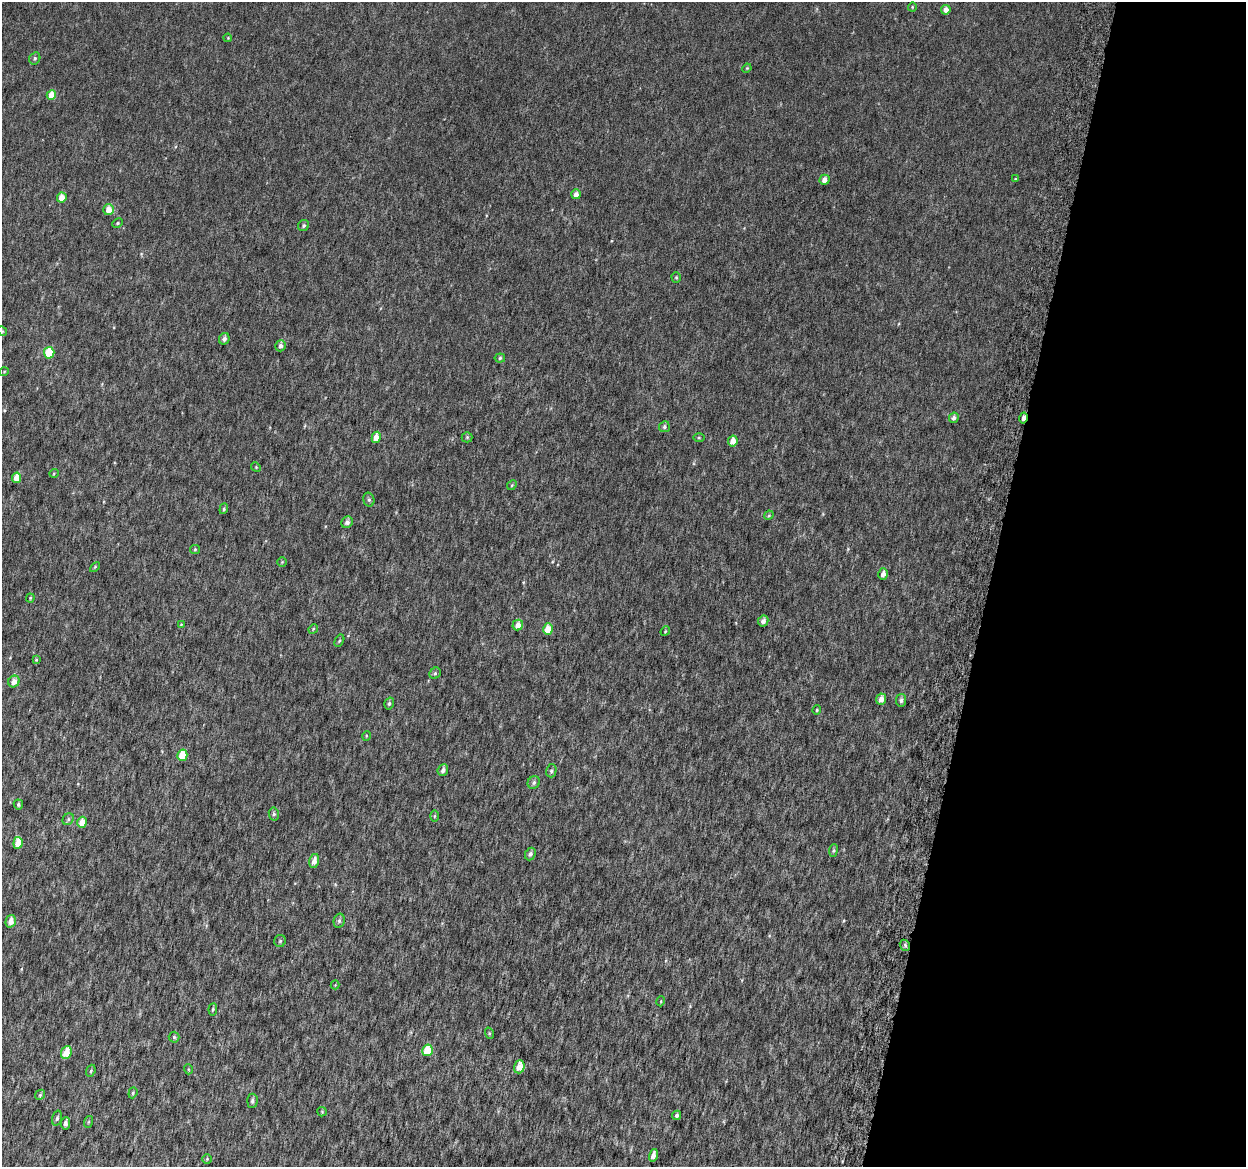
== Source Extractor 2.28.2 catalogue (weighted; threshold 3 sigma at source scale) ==
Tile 8 of 4 x 4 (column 4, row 2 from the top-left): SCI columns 3782-5025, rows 2640-3804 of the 5084 x 5337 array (HDU 1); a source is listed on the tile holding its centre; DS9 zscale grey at full resolution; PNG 1248 x 1169 px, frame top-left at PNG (2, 2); each listed source drawn as its Kron ellipse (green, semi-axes under 4 px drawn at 4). Shown black and unused: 21% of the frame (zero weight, under 6 of 12 exposures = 5% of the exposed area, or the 3 px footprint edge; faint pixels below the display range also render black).
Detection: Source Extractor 2.28.2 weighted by HDU 2 'WHT'; one run over the whole footprint, this tile lists its part. Background 0.00184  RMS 0.0014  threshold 0.00563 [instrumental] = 3 sigma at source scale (4.09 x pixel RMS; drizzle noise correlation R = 1.36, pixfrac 0.8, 0.0396/0.0396 arcsec/px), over >= 5 px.
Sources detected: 92; all 92 listed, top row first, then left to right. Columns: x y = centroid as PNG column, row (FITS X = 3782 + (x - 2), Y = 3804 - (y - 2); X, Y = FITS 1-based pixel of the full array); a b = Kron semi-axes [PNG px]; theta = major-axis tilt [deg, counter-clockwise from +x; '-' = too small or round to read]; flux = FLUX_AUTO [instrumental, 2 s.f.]
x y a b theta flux
912 7 4 4 - 0.12
946 10 5 4 - 0.78
228 38 4 3 - 0.1
35 58 6 5 - 0.22
747 68 5 3 - 0.11
51 95 5 4 - 1.8
1015 179 4 3 - 0.088
824 180 5 5 - 0.79
576 194 5 4 - 0.63
62 198 5 4 - 1.4
109 210 5 5 - 1.2
118 223 5 4 - 0.15
304 225 6 5 - 0.24
676 278 5 4 - 0.15
2 331 5 4 - 0.16
224 339 6 5 - 0.45
280 346 5 5 - 0.47
49 353 6 5 - 4
500 358 5 4 - 0.2
4 372 5 3 - 0.096
954 418 5 4 - 0.39
1023 418 6 3 77 1.1
664 427 5 5 - 0.28
376 437 5 4 - 1.4
467 437 5 5 - 0.18
699 438 6 4 0 0.12
733 441 5 4 - 1.3
256 467 5 4 - 0.14
54 473 5 3 - 0.098
17 478 5 4 - 1.5
512 485 5 4 - 0.16
369 500 7 5 -75 0.24
224 509 5 4 - 0.17
769 515 5 4 - 0.12
347 522 6 5 - 0.42
195 549 5 4 - 0.13
282 562 4 4 - 0.14
95 567 6 3 46 0.13
883 574 6 4 74 0.67
30 598 4 4 - 0.13
763 621 6 5 - 0.47
181 624 3 3 - 0.095
518 625 5 5 - 0.91
313 629 5 4 - 0.12
548 629 6 5 - 2.3
665 631 5 4 - 0.13
339 641 6 4 58 0.17
36 660 4 4 - 0.12
435 673 6 5 - 0.22
14 681 6 5 - 0.88
881 699 5 5 - 0.98
901 700 6 5 - 0.32
389 704 6 4 73 0.22
817 710 4 4 - 0.13
366 736 5 3 - 0.11
182 755 6 5 - 3.3
443 770 6 5 - 0.45
551 771 6 5 - 0.24
534 782 6 6 - 0.3
18 804 5 4 - 0.21
274 814 6 5 - 0.24
434 816 5 4 - 0.15
68 819 6 5 - 0.21
82 822 5 4 - 1.5
18 843 6 4 85 1.6
833 851 6 4 83 0.19
530 854 6 5 - 0.37
314 861 7 4 75 0.85
11 921 6 5 - 0.79
339 921 7 5 76 0.28
280 941 6 6 - 0.21
905 945 6 4 -48 0.21
335 985 4 4 - 0.11
661 1001 5 3 - 0.094
213 1009 6 4 83 0.17
489 1033 6 4 -72 0.14
174 1037 5 5 - 0.21
427 1050 6 5 - 3.6
66 1052 7 5 68 1.9
519 1067 6 5 - 1.5
188 1069 5 3 - 0.12
91 1071 6 4 69 0.17
133 1093 6 4 69 0.17
40 1095 5 4 - 0.17
252 1101 7 5 85 0.31
322 1112 5 4 - 0.12
677 1115 5 4 - 0.32
57 1118 7 4 74 0.24
88 1122 6 4 71 0.15
65 1123 6 4 82 0.37
653 1155 6 4 74 0.55
207 1159 5 4 - 0.15
Overlapping masked pixels (flux is a lower limit): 1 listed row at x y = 1023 418
Isophote crosses this tile's border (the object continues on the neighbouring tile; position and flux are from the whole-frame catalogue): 1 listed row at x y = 2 331